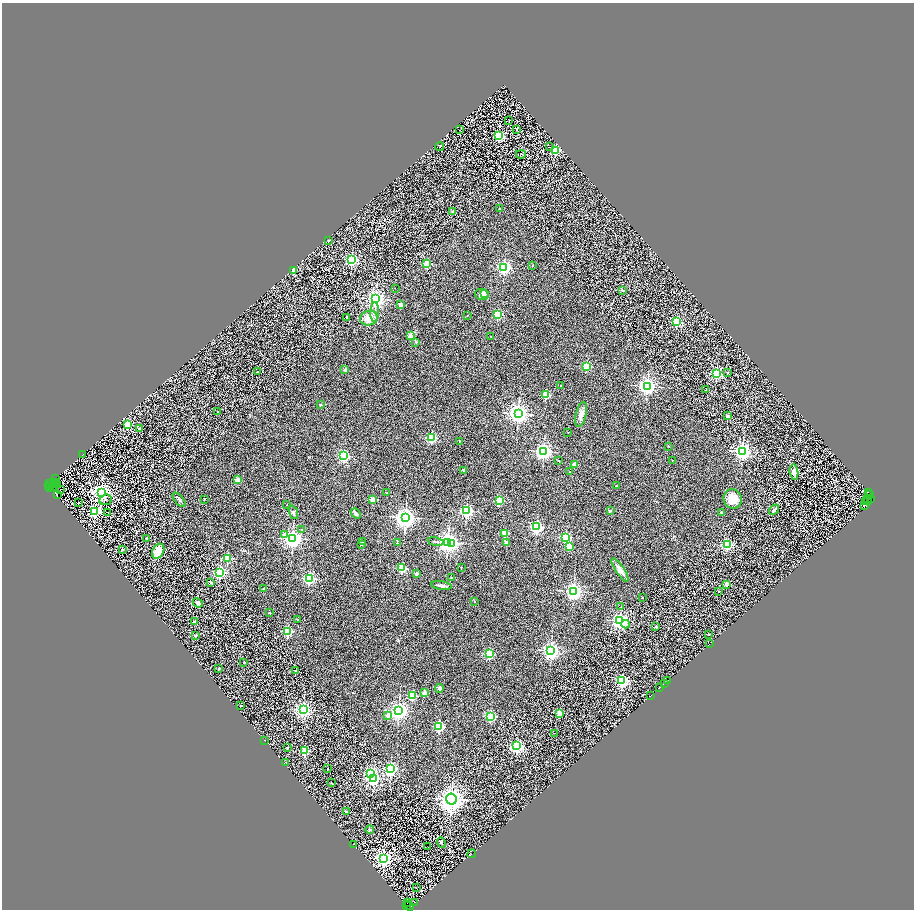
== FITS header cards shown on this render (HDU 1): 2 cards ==
NAXIS1  =                 1824
NAXIS2  =                 1815

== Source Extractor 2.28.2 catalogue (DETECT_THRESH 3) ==
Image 1824 x 1815 px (HDU 1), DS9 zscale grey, zoomed out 1/2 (1 PNG px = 2 x 2 image px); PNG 916 x 912 px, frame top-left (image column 1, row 1814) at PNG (2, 3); each listed source drawn as its Kron ellipse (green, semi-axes under 4 px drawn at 4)
Background 0.877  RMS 0.37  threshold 1.12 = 3 sigma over >= 5 px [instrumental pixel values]
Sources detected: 229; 40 cannot appear on this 1/2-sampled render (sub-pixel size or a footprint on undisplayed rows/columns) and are neither listed nor drawn; the other 189 listed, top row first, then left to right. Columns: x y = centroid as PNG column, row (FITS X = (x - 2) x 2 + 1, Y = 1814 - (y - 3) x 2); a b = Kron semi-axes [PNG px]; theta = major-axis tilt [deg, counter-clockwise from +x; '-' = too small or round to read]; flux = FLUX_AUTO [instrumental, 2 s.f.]
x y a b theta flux
509 120 2 1 - 27
517 129 2 2 - 70
460 130 2 1 - 19
499 136 3 3 - 12000
440 146 4 2 - 56
550 147 2 2 - 29
556 150 3 3 - 8000
521 154 5 2 - 45
499 208 3 2 - 40
452 212 4 3 - 110
329 240 2 2 - 170
351 260 3 3 - 17000
427 264 3 3 - 4400
532 266 2 2 - 130
504 267 3 3 - 22000
293 270 2 2 - 1400
395 288 2 1 - 15
623 290 3 3 - 71
482 294 7 5 -20 370
484 294 3 2 - 600
376 299 4 3 - 45000
401 305 2 2 - 610
375 312 10 2 87 160
467 315 2 2 - 58
497 315 3 3 - 5200
346 317 2 2 - 84
369 318 8 7 - 870
677 322 3 3 - 8200
410 336 2 2 - 1200
491 336 2 1 - 42
416 342 3 3 - 71
586 366 3 3 - 6200
345 370 3 3 - 100
257 372 3 2 - 72
727 372 2 2 - 68
716 374 3 3 - 13000
561 385 2 2 - 61
647 386 3 3 - 39000
706 390 2 1 - 18
546 395 3 3 - 4400
321 405 2 2 - 280
217 412 2 2 - 97
518 414 4 4 - 54000
581 414 13 5 76 380
727 416 2 2 - 640
128 425 3 3 - 5200
140 428 2 2 - 550
568 432 2 1 - 43
431 438 3 3 - 8800
459 441 2 2 - 130
669 446 2 2 - 150
543 451 3 3 - 33000
742 451 3 3 - 40000
82 455 2 1 - 14
344 456 3 3 - 13000
672 460 2 2 - 25
559 461 2 2 - 110
575 464 2 2 - 1100
464 470 2 2 - 400
570 472 2 2 - 160
794 472 7 4 -81 460
56 478 2 1 - 24
238 480 2 2 - 1000
55 482 2 1 - 23
50 483 2 1 - 490
53 484 3 1 - 21
48 485 2 2 - 1300
57 485 3 1 - 31
616 486 2 2 - 110
50 487 2 1 - 140
53 487 2 1 - 10
60 490 2 1 - 16
102 492 4 4 - 33000
868 492 2 1 - 170
387 493 3 3 - 50
57 495 3 2 - 21
870 495 2 2 - 230
868 498 3 2 - 5100
870 498 2 1 - 850
204 499 3 2 - 51
373 499 2 2 - 2100
733 499 10 9 - 1100
106 500 6 5 - 94
179 500 9 3 -50 130
499 501 3 3 - 5400
865 501 2 1 - 230
867 501 5 2 - 53
79 502 2 1 - 15
287 505 2 2 - 19
865 505 2 1 - 220
774 510 6 3 46 170
95 511 3 3 - 13000
466 511 3 3 - 19000
610 511 2 2 - 180
107 512 2 1 - 23
293 512 7 4 -68 120
722 512 2 2 - 250
356 513 6 4 -48 130
405 517 4 4 - 61000
537 527 3 3 - 18000
302 529 2 2 - 46
505 533 3 3 - 3100
285 535 2 2 - 530
565 537 3 3 - 10000
147 538 2 2 - 55
292 538 4 3 - 42000
363 541 2 2 - 100
436 542 8 2 -8 76
448 542 4 3 - 50000
397 543 2 2 - 19
451 543 4 3 - 13000
506 543 2 2 - 660
361 544 2 2 - 230
727 545 3 3 - 13000
569 546 2 2 - 1700
122 549 2 2 - 220
158 551 8 5 62 1300
227 558 3 3 - 4200
402 568 3 3 - 6300
461 568 2 2 - 24
620 570 14 4 -56 430
220 572 3 3 - 17000
416 574 2 2 - 470
451 577 3 2 - 39
309 578 3 3 - 13000
210 583 2 2 - 150
727 584 2 2 - 1100
441 585 10 3 -8 300
263 588 2 2 - 160
573 591 3 3 - 34000
719 592 2 2 - 72
642 598 2 2 - 47
474 601 2 2 - 110
198 603 5 3 - 170
621 607 3 2 - 33
269 613 2 2 - 170
298 619 3 2 - 35
620 621 3 3 - 32000
194 622 2 2 - 710
625 624 4 3 - 410
656 626 2 2 - 160
288 631 3 3 - 8300
709 634 3 2 - 28
196 635 3 2 - 83
709 644 2 1 - 60
551 650 3 3 - 32000
489 654 3 3 - 7300
244 663 3 2 - 23
219 668 3 3 - 82
295 670 3 2 - 41
622 680 3 3 - 16000
668 680 2 1 - 59
664 683 4 1 - 260
440 688 4 4 - 120
659 688 2 1 - 300
425 693 2 2 - 1300
651 695 3 1 - 120
413 696 3 3 - 4100
241 706 2 2 - 52
303 710 3 3 - 28000
399 711 4 3 - 44000
559 713 3 2 - 2900
388 716 2 2 - 770
490 716 3 3 - 9900
439 726 3 3 - 9600
554 733 2 1 - 20
264 740 2 1 - 17
517 746 3 3 - 20000
287 748 4 3 - 55
305 751 3 3 - 6200
286 762 2 1 - 42
328 769 2 2 - 69
390 769 3 3 - 18000
371 774 3 3 - 14000
373 779 3 3 - 15000
331 783 2 2 - 63
451 799 5 5 - 73000
346 811 2 2 - 360
370 829 4 3 - 83
441 842 5 4 - 94
353 844 2 1 - 150
428 847 2 1 - 29
472 854 4 1 - 160
383 858 4 3 - 39000
416 888 2 1 - 59
407 903 2 1 - 180
415 903 4 3 - 180
406 905 2 2 - 540
409 906 5 2 - 670
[40 sub-pixel or undisplayed-footprint detections neither listed nor drawn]